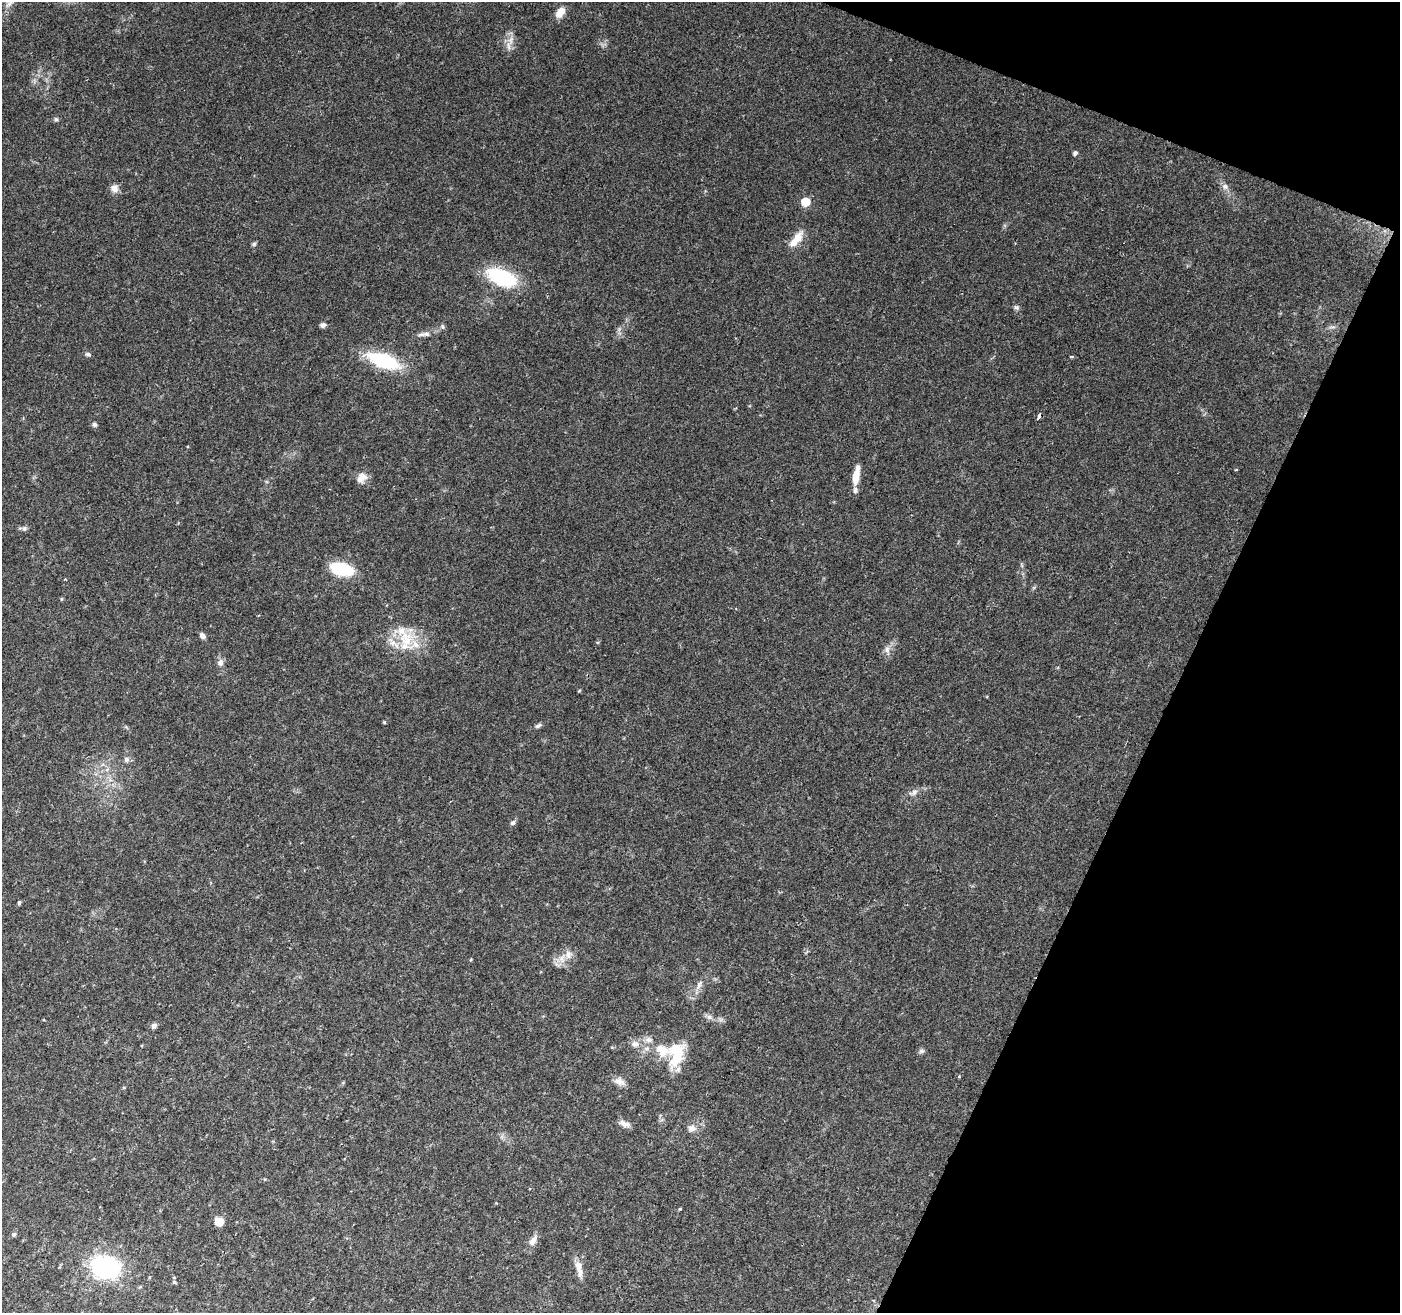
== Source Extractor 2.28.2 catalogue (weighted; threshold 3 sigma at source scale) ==
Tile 8 of 4 x 4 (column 4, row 2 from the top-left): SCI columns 4200-5597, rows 2895-4205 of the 5597 x 5723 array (HDU 1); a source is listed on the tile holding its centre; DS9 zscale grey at full resolution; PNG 1402 x 1315 px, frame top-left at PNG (2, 2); no overlay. Shown black and unused: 19% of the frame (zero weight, under 2 of 3 exposures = <1% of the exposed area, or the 3 px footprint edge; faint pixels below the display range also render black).
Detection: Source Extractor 2.28.2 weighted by HDU 2 'WHT'; one run over the whole footprint, this tile lists its part. Background 0.0581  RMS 0.0065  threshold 0.0295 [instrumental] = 3 sigma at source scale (4.5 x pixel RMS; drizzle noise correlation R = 1.50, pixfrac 1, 0.0396/0.0396 arcsec/px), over >= 5 px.
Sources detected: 62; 6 inside a brighter listed object's ellipse — not listed separately; the other 56 listed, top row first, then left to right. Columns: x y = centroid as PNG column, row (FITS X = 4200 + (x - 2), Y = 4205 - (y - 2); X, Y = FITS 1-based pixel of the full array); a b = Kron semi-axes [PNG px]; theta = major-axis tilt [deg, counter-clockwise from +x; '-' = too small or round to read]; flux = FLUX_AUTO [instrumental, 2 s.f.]
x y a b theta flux
560 12 13 8 51 6.4
509 46 12 4 -84 3
56 119 6 5 - 1
1075 153 5 4 - 1.6
1225 186 8 7 - 2.2
114 189 10 9 - 3.7
805 202 6 6 - 15
796 239 24 8 50 8.5
254 244 6 5 - 1.1
502 277 26 14 -21 49
1016 307 7 6 - 1.5
323 325 5 5 - 2.5
442 326 6 4 -71 0.92
424 334 19 5 5 3.2
88 354 8 5 -11 1.2
1071 357 4 3 - 2.3
383 361 33 14 -20 42
1039 416 5 3 - 7.1
94 424 6 5 - 1.3
1236 469 4 2 - 0.55
856 476 22 7 80 9.1
362 477 15 11 38 5.2
24 528 7 6 - 1.5
341 569 21 11 -13 33
65 579 3 3 - 0.97
61 599 5 3 - 0.59
202 636 7 5 -47 2.3
405 636 21 14 37 17
887 649 9 7 -90 2.7
221 662 9 7 86 2.6
384 722 5 3 - 0.56
538 726 9 5 33 1.4
126 759 7 6 - 2
914 792 10 7 53 2.4
513 822 7 5 44 1.5
19 903 5 4 - 1.1
568 955 12 7 -87 3.7
699 986 16 4 62 2.8
709 1017 8 6 -22 2
154 1026 8 6 42 1.9
649 1040 10 7 3 2.9
635 1044 10 8 13 3.1
921 1051 8 6 2 1.4
677 1053 30 16 82 24
959 1076 4 3 - 0.68
619 1082 15 8 -21 4.2
124 1088 5 3 - 0.52
625 1124 15 6 -22 3.3
692 1128 11 8 13 3.6
680 1209 3 3 - 0.92
219 1222 7 7 - 9.8
14 1234 5 5 - 1.2
533 1241 13 8 57 4.1
578 1266 12 8 -78 5.2
105 1267 29 22 -12 66
174 1282 5 5 - 0.82
Overlapping masked pixels (flux is a lower limit): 1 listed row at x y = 1039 416